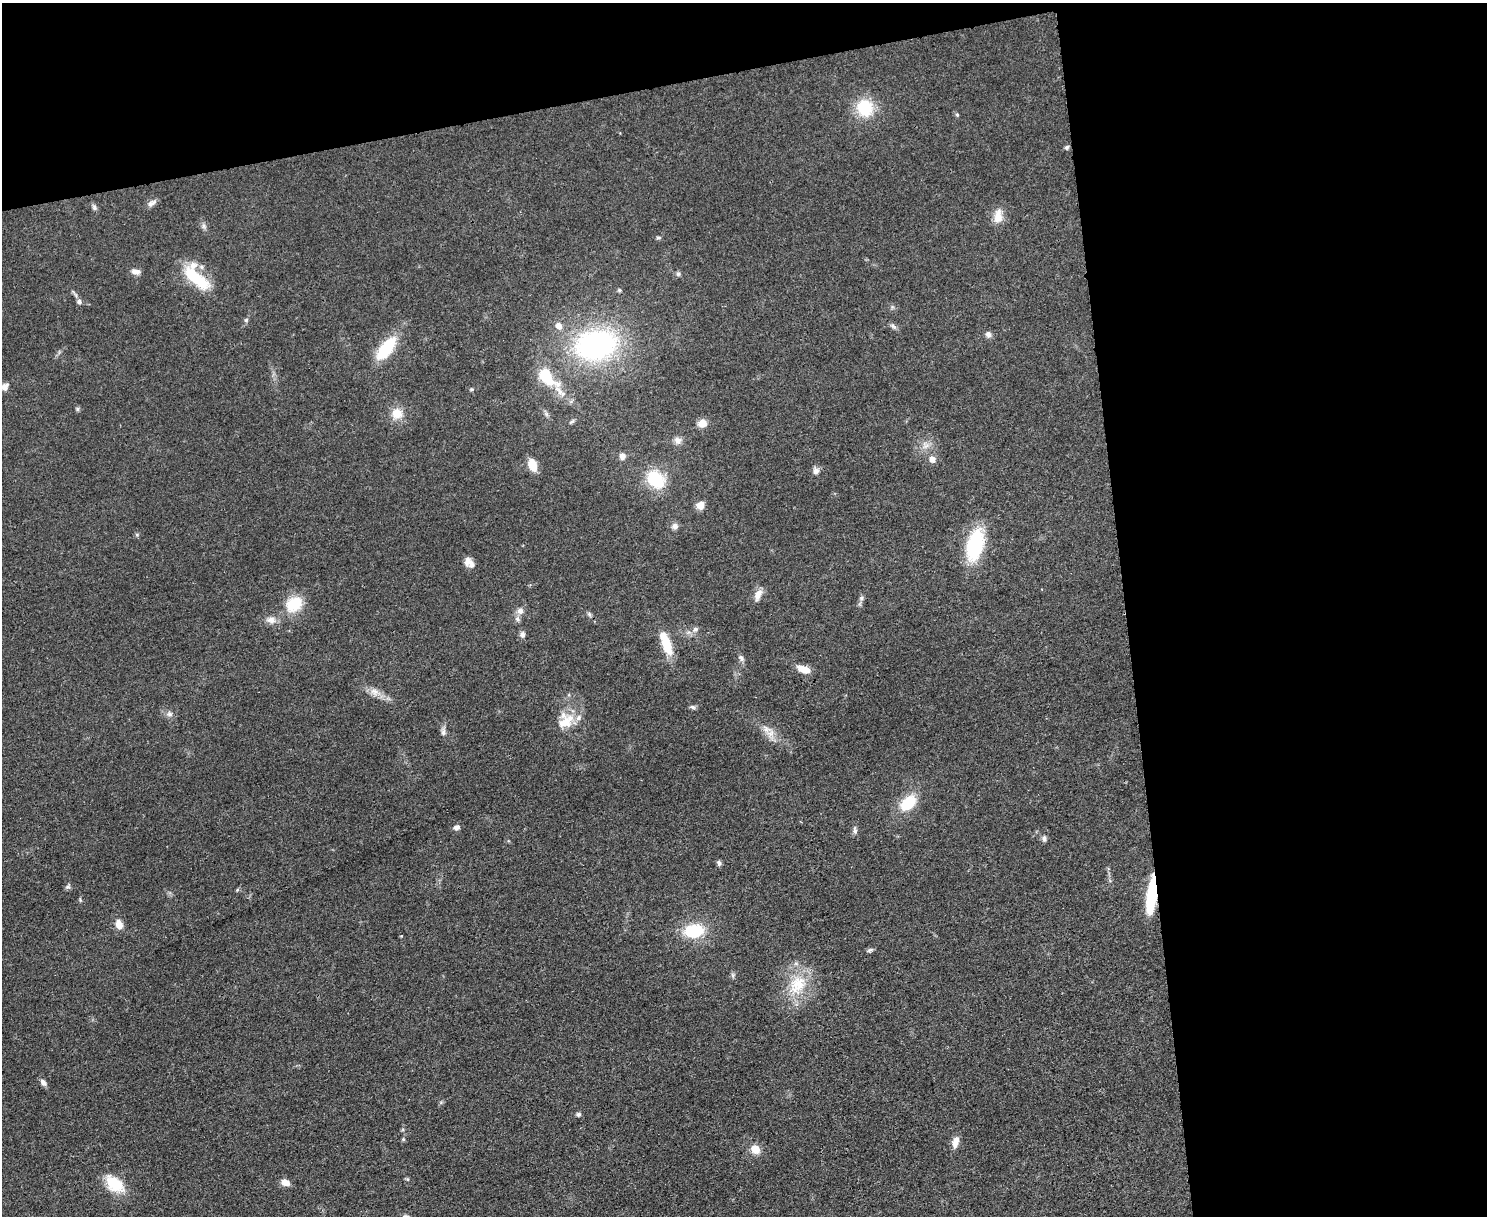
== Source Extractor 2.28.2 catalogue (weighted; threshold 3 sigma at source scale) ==
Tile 3 of 3 x 4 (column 3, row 1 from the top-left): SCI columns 3109-4593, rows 3647-4860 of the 4847 x 4868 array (HDU 1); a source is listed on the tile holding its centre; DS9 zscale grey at full resolution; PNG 1489 x 1218 px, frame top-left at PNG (2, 3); no overlay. Shown black and unused: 31% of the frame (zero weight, under 3 of 4 exposures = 1% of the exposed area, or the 3 px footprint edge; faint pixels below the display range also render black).
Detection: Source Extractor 2.28.2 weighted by HDU 2 'WHT'; one run over the whole footprint, this tile lists its part. Background 0.0485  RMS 0.0049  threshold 0.022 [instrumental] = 3 sigma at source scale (4.5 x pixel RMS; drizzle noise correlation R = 1.50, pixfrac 1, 0.05/0.05 arcsec/px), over >= 5 px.
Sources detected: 78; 2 inside a brighter listed object's ellipse — not listed separately; the other 76 listed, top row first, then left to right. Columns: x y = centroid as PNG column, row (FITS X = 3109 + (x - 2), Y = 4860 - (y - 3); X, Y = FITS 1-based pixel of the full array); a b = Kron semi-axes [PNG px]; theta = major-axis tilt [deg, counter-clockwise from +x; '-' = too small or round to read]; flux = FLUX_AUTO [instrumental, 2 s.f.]
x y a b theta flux
864 108 16 14 -71 22
957 115 5 5 - 0.63
1067 147 6 5 - 1
152 203 13 7 33 2.2
94 207 9 6 -67 1.3
998 216 20 11 85 5.8
204 226 7 6 - 1.3
658 238 8 4 0 0.74
136 271 10 7 -12 2.7
678 274 6 6 - 1
196 277 37 15 -46 24
619 290 5 5 - 0.9
79 301 6 6 - 1.5
246 320 5 5 - 0.87
559 326 7 6 - 4.2
893 326 11 5 -40 1.4
988 334 9 7 -69 1.9
596 345 40 28 11 110
386 348 25 11 52 25
547 377 32 11 -48 24
4 386 14 8 5 2.8
471 389 5 4 - 0.58
77 409 6 5 - 0.79
397 413 13 12 - 7.7
546 414 7 4 -71 1.1
572 421 8 4 36 0.94
702 423 9 8 - 5
678 440 10 9 - 2.7
926 445 12 11 - 4
622 456 7 7 - 2.5
932 459 6 6 - 4
532 465 10 7 -71 10
816 471 8 8 - 2.2
656 479 18 14 -45 25
700 505 9 8 - 4
675 526 9 8 - 2
975 545 24 13 75 48
469 563 14 9 -50 3.6
758 595 15 8 67 4
861 598 7 6 - 1.2
294 604 18 14 33 16
520 611 9 8 - 2.6
589 614 7 5 -72 0.97
271 620 13 9 -5 3.5
695 629 9 6 36 1.7
522 634 9 7 -89 1.7
666 644 28 10 -71 13
741 658 10 6 -57 1.5
804 669 14 7 -16 6.1
375 692 14 10 -35 4.1
693 707 8 5 -16 1.1
169 714 8 7 - 1.8
565 723 21 17 12 9.8
767 729 16 10 -21 4.6
443 732 11 7 -85 1.9
908 803 21 13 45 15
456 827 8 6 16 1.9
855 830 12 5 -84 1.6
1044 838 8 6 -86 1.5
719 863 7 5 -72 1.2
68 887 8 6 47 1
1151 895 34 8 83 29
80 900 5 4 - 0.62
119 924 11 8 -70 4.6
694 931 16 11 6 26
870 950 9 5 23 1
733 975 8 5 -83 1
797 985 33 23 56 21
43 1082 10 6 -52 1.9
578 1114 5 5 - 1.2
403 1139 5 4 - 0.61
955 1142 13 7 78 4.4
755 1149 11 9 -47 5.5
285 1182 10 7 -22 3.6
114 1184 28 16 -40 14
407 1216 10 4 -24 1
Overlapping masked pixels (flux is a lower limit): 1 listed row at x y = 1151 895
Isophote crosses this tile's border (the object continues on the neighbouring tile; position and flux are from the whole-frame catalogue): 2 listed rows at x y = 4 386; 407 1216